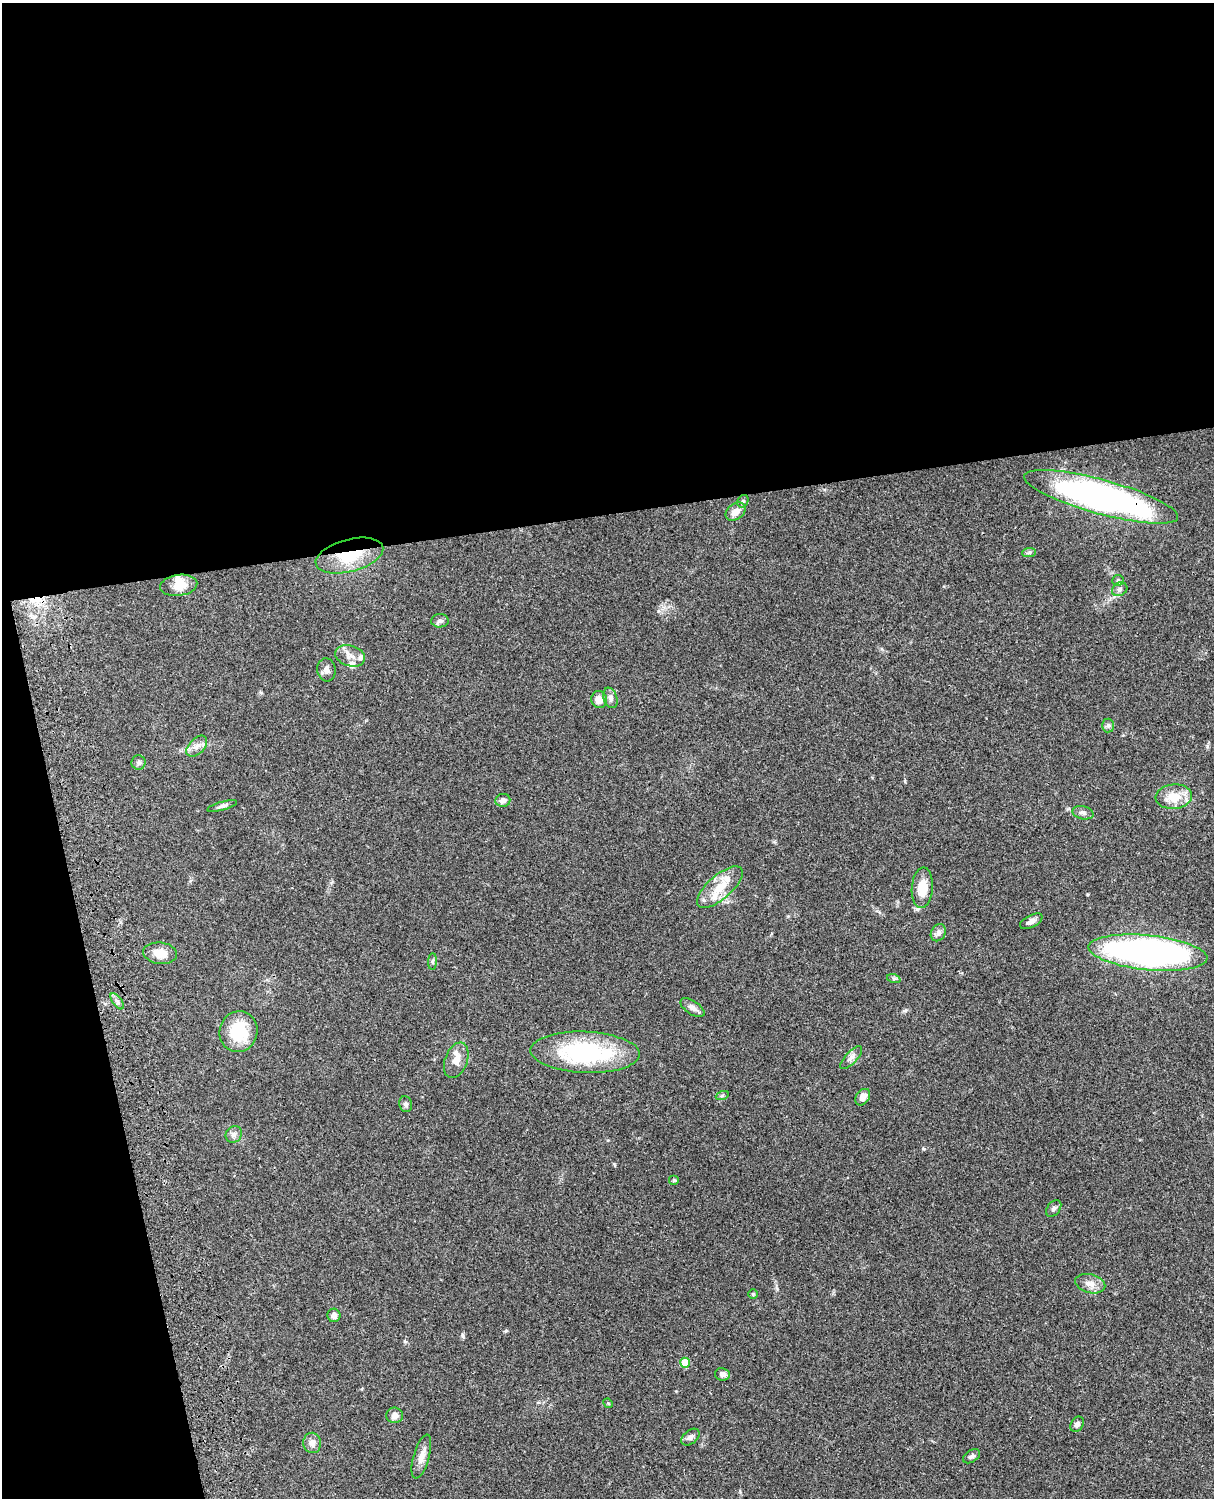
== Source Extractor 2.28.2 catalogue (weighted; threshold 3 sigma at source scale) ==
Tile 1 of 4 x 3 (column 1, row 1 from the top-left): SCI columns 121-1332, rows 3268-4763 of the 5088 x 4927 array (HDU 1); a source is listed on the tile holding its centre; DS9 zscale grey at full resolution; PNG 1216 x 1500 px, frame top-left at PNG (2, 3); each listed source drawn as its Kron ellipse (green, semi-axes under 4 px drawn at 4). Shown black and unused: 39% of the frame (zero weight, under 3 of 4 exposures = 6% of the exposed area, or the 3 px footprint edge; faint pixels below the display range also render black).
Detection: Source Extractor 2.28.2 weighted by HDU 2 'WHT'; one run over the whole footprint, this tile lists its part. Background 0.0788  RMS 0.0059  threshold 0.0265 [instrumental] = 3 sigma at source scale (4.5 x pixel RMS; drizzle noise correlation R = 1.50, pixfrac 1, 0.05/0.05 arcsec/px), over >= 5 px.
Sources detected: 57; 1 inside a brighter object's white glare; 1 cosmic-ray / hot-pixel residue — neither listed nor drawn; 3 inside a brighter listed object's ellipse — not listed separately; the other 52 listed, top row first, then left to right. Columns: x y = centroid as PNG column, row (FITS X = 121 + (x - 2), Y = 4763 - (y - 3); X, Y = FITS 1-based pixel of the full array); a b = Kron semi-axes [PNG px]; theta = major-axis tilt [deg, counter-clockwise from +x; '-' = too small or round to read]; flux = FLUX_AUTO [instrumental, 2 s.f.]
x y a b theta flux
1101 497 80 17 -15 200
743 501 6 5 - 1.1
736 512 11 8 35 4.9
1029 552 7 4 2 1.1
349 556 34 16 14 25
1118 580 5 5 - 0.87
179 585 18 10 7 8.7
1120 589 8 6 31 1.6
440 621 9 6 4 1.7
350 656 15 10 -17 4.4
326 670 11 9 -83 2.6
610 698 10 6 -70 2.2
599 700 8 8 - 5.3
1108 726 7 6 - 1.3
197 746 12 7 46 3.6
138 763 7 7 - 1.4
1174 797 18 12 5 9.9
503 800 7 6 - 2.6
222 806 15 4 15 1.6
1083 813 11 6 -13 2
720 887 28 12 41 13
922 888 20 10 85 11
1031 921 12 6 27 2.7
938 933 9 7 59 2
160 953 17 10 -7 7.4
1148 953 60 17 -6 210
432 961 8 4 89 0.99
894 979 7 4 -18 0.91
117 1001 9 4 -54 1.6
692 1008 13 6 -33 2.9
238 1032 20 19 - 24
585 1052 55 20 -2 68
851 1058 14 6 47 2.5
456 1060 18 11 69 6.2
722 1096 6 4 19 0.9
863 1097 9 6 53 3.4
406 1104 8 6 -77 1.6
234 1134 9 7 49 2.1
674 1180 5 5 - 0.71
1054 1209 9 6 51 1.5
1090 1284 15 9 -14 4.5
753 1294 5 4 - 0.65
334 1315 7 6 - 2.7
685 1363 5 5 - 10
722 1374 7 6 - 2.2
608 1403 5 4 - 0.61
395 1415 8 8 - 3.5
1077 1424 8 6 57 1.7
690 1437 10 6 40 2.1
312 1443 10 9 - 3.1
971 1456 9 5 32 1.8
421 1457 23 8 74 5.1
Overlapping masked pixels (flux is a lower limit): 2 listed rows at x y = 1101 497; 349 556
Unlisted compact peaks at least as high as the median listed source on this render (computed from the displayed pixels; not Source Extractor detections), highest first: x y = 463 1336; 506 1331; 614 1164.